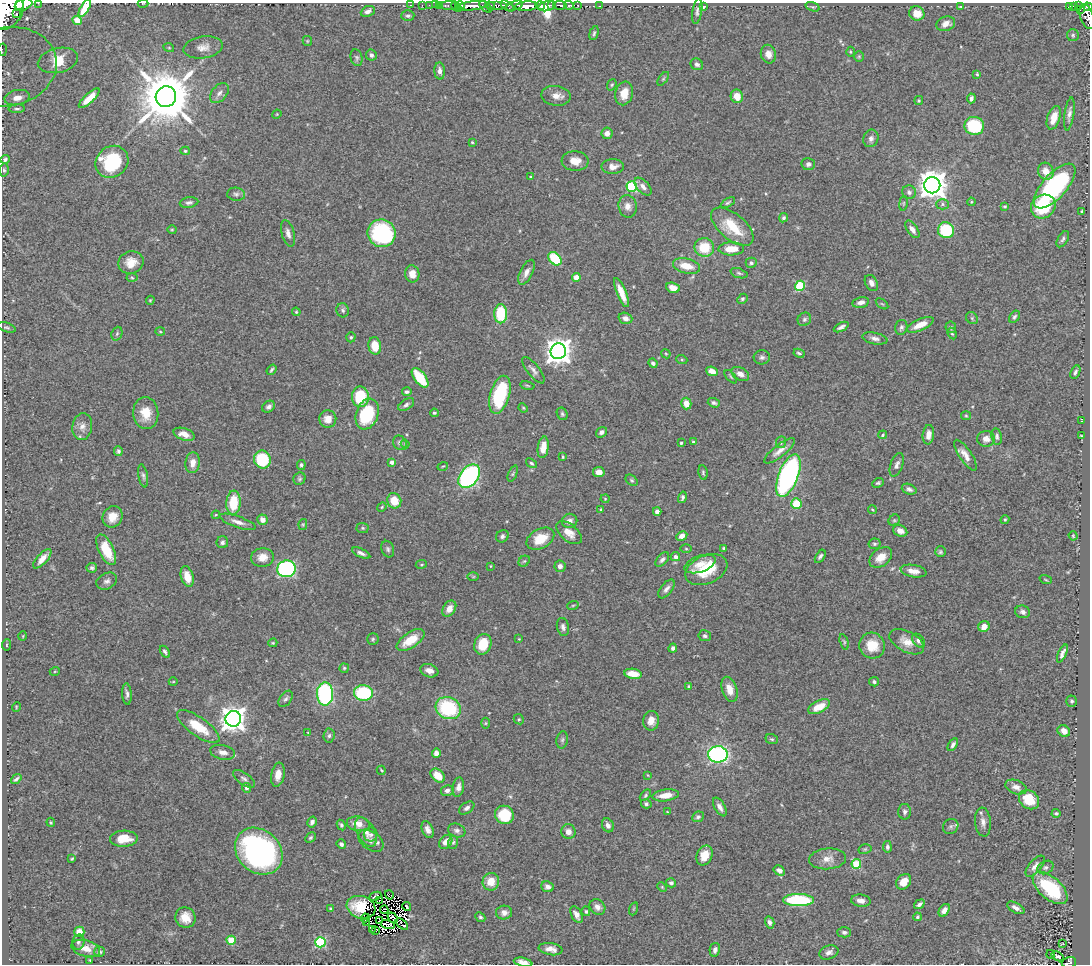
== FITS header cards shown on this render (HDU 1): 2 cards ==
NAXIS1  =                 1088
NAXIS2  =                  962

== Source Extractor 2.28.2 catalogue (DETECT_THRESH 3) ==
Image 1088 x 962 px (HDU 1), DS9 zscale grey, 1 PNG px = 1 image px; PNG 1092 x 966 px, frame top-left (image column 1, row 962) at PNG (2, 3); each listed source drawn as its Kron ellipse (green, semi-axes under 4 px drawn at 4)
Background 1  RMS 0.034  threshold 0.103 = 3 sigma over >= 5 px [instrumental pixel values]
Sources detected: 424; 10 with non-positive FLUX_AUTO (blend fragments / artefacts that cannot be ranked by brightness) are neither listed nor drawn; the other 414 listed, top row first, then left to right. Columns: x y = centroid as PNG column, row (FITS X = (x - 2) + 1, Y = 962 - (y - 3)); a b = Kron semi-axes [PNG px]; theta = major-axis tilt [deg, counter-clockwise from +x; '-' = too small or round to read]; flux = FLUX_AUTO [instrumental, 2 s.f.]
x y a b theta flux
38 3 2 2 - 48
143 4 5 3 - 1.9
19 5 5 3 - 1000
23 5 9 5 21 2500
410 5 3 2 - 29
422 5 2 2 - 14
429 5 2 2 - 19
435 5 2 2 - 22
439 5 3 2 - 40
496 5 10 3 0 540
540 5 5 3 - 770
552 5 4 2 - 850
560 5 7 3 -3 400
569 5 5 3 - 270
578 5 3 3 - 56
450 6 10 3 0 160
456 6 6 3 -42 1400
460 6 4 3 - 1000
472 6 17 4 7 2700
490 6 5 3 - 390
507 6 7 4 -33 860
514 6 9 4 18 770
526 6 11 5 4 4200
547 6 8 5 17 1900
600 6 3 2 - 18
703 6 4 3 - 6.6
960 6 4 2 - 1.6
1074 6 3 3 - 150
1078 6 4 2 - 99
486 7 7 4 -41 310
812 7 7 4 -19 3.5
1069 7 4 3 - 130
1088 7 4 4 - 430
85 8 10 4 59 23
1080 10 3 3 - 120
5 11 21 16 51 9400
368 11 7 5 24 9.6
697 11 13 5 80 7
917 13 8 7 - 32
17 14 4 3 - 220
408 16 6 5 - 5.3
1087 17 13 6 -72 590
77 20 5 4 - 10
946 24 9 7 18 16
594 33 7 4 74 4.5
1073 35 6 6 - 3.9
307 41 5 4 - 2.5
203 47 20 11 8 21
169 48 5 3 - 2
2 50 6 2 -87 26
850 52 5 3 - 2.2
768 54 9 7 -75 15
371 55 6 5 - 6.3
859 56 5 5 - 3.1
357 58 8 6 -78 5.4
58 60 20 12 13 280
697 64 6 5 - 6.8
8 67 49 39 12 230
440 71 8 5 -85 12
977 74 4 3 - 2.6
663 79 8 4 55 3.5
612 85 6 4 68 3.4
219 93 11 7 49 12
624 93 12 9 76 35
556 96 14 10 -8 19
737 96 7 6 - 25
166 97 10 10 - 17000
17 98 13 7 11 26
89 98 13 4 43 33
971 98 5 4 - 5.5
919 101 4 3 - 3
17 109 8 4 3 4.8
277 114 5 3 - 2.1
1069 114 16 5 82 12
1054 118 12 6 72 36
974 126 10 9 - 140
607 133 6 5 - 15
871 138 9 7 70 9.4
472 142 3 3 - 2.5
185 151 5 4 - 3.3
5 159 5 4 - 5.4
575 161 13 10 -4 28
112 162 17 15 37 150
808 164 7 6 - 7
613 167 11 7 1 16
4 170 6 4 -87 3.9
1046 171 9 7 -63 25
530 176 3 2 - 2
932 185 8 8 - 3400
1055 186 28 12 48 340
632 187 5 5 - 200
643 187 11 6 -47 11
909 192 7 6 - 7.3
236 194 9 6 -7 7.1
971 202 4 3 - 2.2
189 203 9 5 8 7
728 203 8 4 30 4.4
903 203 7 3 82 2.8
943 204 6 5 - 4.7
628 206 11 9 -79 16
1005 206 3 3 - 2.8
1043 206 13 11 37 110
1082 211 3 2 - 2.6
784 218 5 4 - 4.7
732 227 25 13 -40 83
912 229 10 5 -56 14
172 230 4 4 - 2.5
946 230 8 8 - 130
288 233 14 6 -75 11
381 233 14 13 - 280
1063 239 9 5 60 6
704 247 9 9 - 68
731 249 13 6 1 41
555 259 7 5 -47 120
131 263 13 11 21 30
751 263 5 5 - 7
687 266 14 7 -14 40
526 272 13 6 64 14
739 273 9 4 -19 4.8
412 274 8 7 - 21
576 277 4 4 - 37
132 278 5 3 - 3
871 283 8 6 -62 11
800 286 5 5 - 150
673 288 7 5 -21 27
621 293 15 4 -68 30
742 299 5 4 - 4.1
150 300 4 3 - 2.6
861 302 8 5 12 13
882 304 7 3 -36 2.9
343 310 7 6 - 5.6
296 312 4 3 - 2.5
501 314 9 6 90 110
1014 317 7 4 56 4.8
625 318 7 5 -18 12
972 318 6 5 - 4.5
804 319 7 6 - 5.6
920 325 14 5 24 32
6 327 9 4 -18 4.4
841 327 8 4 26 7.1
901 327 7 6 - 6.5
951 327 6 5 - 4.1
160 332 5 3 - 2.3
952 333 6 4 -61 3.2
117 334 7 5 69 4.7
351 337 5 4 - 3.7
875 338 12 5 -11 10
375 346 9 6 -82 38
558 351 8 7 - 2600
799 353 6 4 -27 3.8
666 354 5 3 - 2.3
762 357 8 7 - 6.8
682 360 5 3 - 2.6
653 363 5 4 - 5.4
272 370 5 3 - 3.8
533 370 16 6 -51 10
712 371 6 4 -23 24
1075 372 7 4 64 5.5
740 374 9 6 -31 13
731 377 8 3 -50 3.2
420 378 11 5 -53 93
527 386 7 3 -10 2.7
407 392 4 4 - 5.4
500 395 19 9 74 170
360 397 10 8 -89 99
686 403 6 5 - 26
714 403 6 4 -19 5.6
406 405 9 5 33 6.5
269 407 7 5 38 8.3
523 408 5 4 - 2.4
146 413 16 12 -84 43
434 413 4 4 - 3.9
367 414 16 11 70 130
562 414 6 5 - 4.4
966 416 5 4 - 2.7
328 419 9 8 - 24
1082 421 2 2 - 1.7
82 427 13 10 82 18
601 432 6 4 36 8.4
184 434 11 6 -18 21
883 435 4 3 - 3.5
928 435 10 5 83 20
997 436 8 5 -80 5.9
1081 436 3 2 - 1.7
986 439 9 8 - 16
693 442 4 3 - 5.9
781 442 6 5 - 4.3
400 443 7 6 - 7
681 443 3 3 - 3.3
405 444 4 3 - 2.5
543 447 11 5 82 24
118 451 5 4 - 4.9
780 451 19 6 38 19
965 455 18 6 -56 19
563 457 3 2 - 2.4
262 459 9 8 - 120
392 462 4 4 - 11
193 463 10 7 83 21
531 463 6 4 -38 3.8
301 465 5 4 - 5
897 465 12 6 70 10
443 466 5 3 - 2.1
599 472 5 5 - 17
703 472 8 4 -83 4.2
513 474 9 4 69 3.7
143 476 12 4 -80 6.1
469 476 13 9 53 430
788 476 22 9 69 630
299 479 6 5 - 4.2
632 480 7 4 -40 3.8
878 483 6 4 26 3.9
909 489 7 5 -20 7.7
682 497 6 4 75 5.4
605 499 4 4 - 2.3
394 501 8 7 - 43
233 503 12 7 86 78
796 504 5 5 - 67
382 507 5 4 - 2.8
601 509 3 3 - 3.6
872 510 4 3 - 2
657 511 4 4 - 9.9
216 515 4 3 - 2.2
112 517 11 9 59 31
263 520 5 5 - 15
894 520 6 5 - 4
1005 520 4 3 - 2.7
570 521 8 7 - 9.9
238 522 19 5 -19 16
303 524 5 4 - 2.9
363 528 6 5 - 3.7
900 531 7 5 -27 15
569 533 15 8 -39 23
502 536 6 6 - 7
682 536 5 4 - 13
1073 536 5 3 - 2
540 539 15 10 29 52
222 542 6 6 - 7
874 544 6 5 - 5
724 548 3 3 - 3.6
388 549 8 6 -71 5.7
686 549 5 3 - 2.5
106 550 17 7 -64 71
940 552 5 5 - 4
361 553 10 4 -24 8
820 556 7 4 58 6.1
262 557 11 9 3 22
675 557 5 4 - 9.5
881 557 12 8 39 30
42 559 12 5 47 23
662 560 8 5 48 7.7
524 561 6 5 - 3.7
421 564 5 3 - 2.7
700 564 16 8 20 24
490 566 3 2 - 1.6
560 566 5 5 - 11
92 568 5 5 - 4.3
287 569 9 8 - 400
706 570 22 14 23 91
914 571 13 6 -9 21
187 577 10 6 -73 34
473 577 6 4 0 2.7
1046 580 6 3 -19 2
107 581 11 8 27 9.8
666 589 11 5 52 11
573 605 6 3 19 2.9
449 609 8 6 58 16
1023 612 7 6 - 8
563 627 9 6 -79 8.2
984 627 6 5 - 19
23 636 5 3 - 1.7
705 636 6 5 - 5.4
373 639 6 6 - 4.2
519 639 4 3 - 1.8
410 640 16 7 34 51
919 641 8 5 -50 11
844 642 8 4 -74 3.7
907 642 19 10 -28 28
273 643 4 3 - 2.6
483 644 10 8 70 60
7 645 5 3 - 2.6
872 646 13 12 - 49
673 648 4 4 - 7.2
165 652 6 3 -58 5.5
1062 654 9 4 66 10
344 668 4 4 - 3.1
55 671 5 3 - 1.7
429 671 9 6 -19 16
633 674 8 5 -9 39
173 682 4 3 - 1.7
874 682 5 4 - 4.7
689 686 3 3 - 2.8
730 689 13 7 -72 24
363 693 9 7 -5 180
127 694 10 5 -85 7.9
325 694 11 8 -89 350
286 699 9 5 54 7.2
1072 701 5 5 - 4.3
16 707 5 3 - 1.9
819 707 12 6 25 36
448 708 13 10 -26 170
233 719 8 7 - 2600
519 719 5 5 - 3.4
651 721 10 8 82 21
486 723 5 3 - 2.3
198 727 25 9 -35 68
1064 731 6 5 - 16
308 733 4 3 - 1.7
329 736 7 5 85 5
772 739 6 4 -19 3.7
562 740 9 5 79 5.5
953 745 7 4 58 6.2
223 752 13 7 -12 16
436 753 5 4 - 11
718 754 10 8 -2 420
381 770 5 2 - 2.4
278 775 12 6 80 20
648 775 4 3 - 2.1
438 776 8 5 -42 40
16 779 6 3 39 5.1
244 779 13 6 -36 8.6
458 787 10 5 79 12
1016 787 11 7 -19 14
246 788 5 4 - 7.8
447 790 6 5 - 8.9
645 795 7 4 48 3.9
665 795 13 6 8 27
1029 800 11 9 -39 56
646 804 5 4 - 5.4
720 807 10 5 -59 11
467 808 8 5 34 7.3
667 812 3 2 - 1.9
905 812 8 6 -89 6.7
1056 813 4 4 - 3.5
504 815 9 9 - 89
698 817 6 5 - 5.4
51 822 4 3 - 2.3
312 822 6 4 59 7.1
983 822 14 8 -84 15
358 824 11 7 -9 23
341 825 5 4 - 4.2
608 825 7 5 -65 12
951 826 8 7 - 6.2
428 829 9 5 -69 11
457 831 9 6 -22 8.3
366 832 16 9 -62 20
568 832 7 7 - 15
371 834 7 6 - 6.8
310 838 5 4 - 3.8
124 839 14 8 2 39
371 841 14 9 -35 15
446 842 7 6 - 19
453 842 6 5 - 4
341 844 5 4 - 7.8
887 847 6 4 -81 5.4
865 849 6 5 - 3.6
259 851 26 21 -43 640
705 855 10 7 65 30
72 859 4 2 - 2.8
828 859 18 10 5 25
856 864 5 5 - 120
1035 866 13 6 49 14
1045 867 8 6 30 6.7
779 870 6 4 -32 9
491 882 9 8 - 36
904 882 8 6 50 26
671 883 5 4 - 5.7
548 887 6 5 - 9.3
662 887 5 3 - 2.2
1050 888 21 11 -41 160
389 895 5 4 - 6.4
375 896 6 3 23 6.4
799 900 15 6 0 210
379 901 3 2 - 2.4
861 901 10 6 -8 13
919 904 6 3 37 5.8
407 906 5 2 - 1.3
361 907 14 11 -17 44
597 907 8 7 - 13
1016 908 9 5 -29 11
331 909 4 3 - 4.3
633 909 6 4 71 3.1
384 910 4 2 - 1.7
944 910 7 5 55 12
586 911 5 4 - 3.8
504 912 8 7 - 13
576 915 9 5 -62 15
185 917 10 10 - 29
480 917 5 4 - 4.2
917 917 4 4 - 4.3
365 918 4 3 - 2.7
392 918 6 3 -52 0.13
380 920 2 2 - 1.8
770 922 6 4 -75 7.8
366 923 3 2 - 1.2
388 924 7 3 -15 0.35
402 924 7 3 -41 0.65
372 929 3 2 - 4
376 931 4 2 - 3.8
79 932 5 5 - 30
844 932 7 5 0 5.9
231 940 4 4 - 83
78 942 7 6 - 6.1
320 942 5 5 - 230
1062 944 3 2 - 1.3
86 948 15 8 -15 23
551 949 12 6 -9 15
715 950 7 5 78 9.2
100 952 5 5 - 4.6
829 952 10 6 21 9.7
1051 954 5 3 - 7.9
1057 956 6 3 -33 6.2
90 960 3 2 - 2
523 962 9 4 -12 16
1069 962 7 5 17 150
At the frame edge (FLAGS 8, measured only in part): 11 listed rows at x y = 38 3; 143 4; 23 5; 1088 7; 85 8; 5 11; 1087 17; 2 50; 8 67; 523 962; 1069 962
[10 non-positive-flux detections neither listed nor drawn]